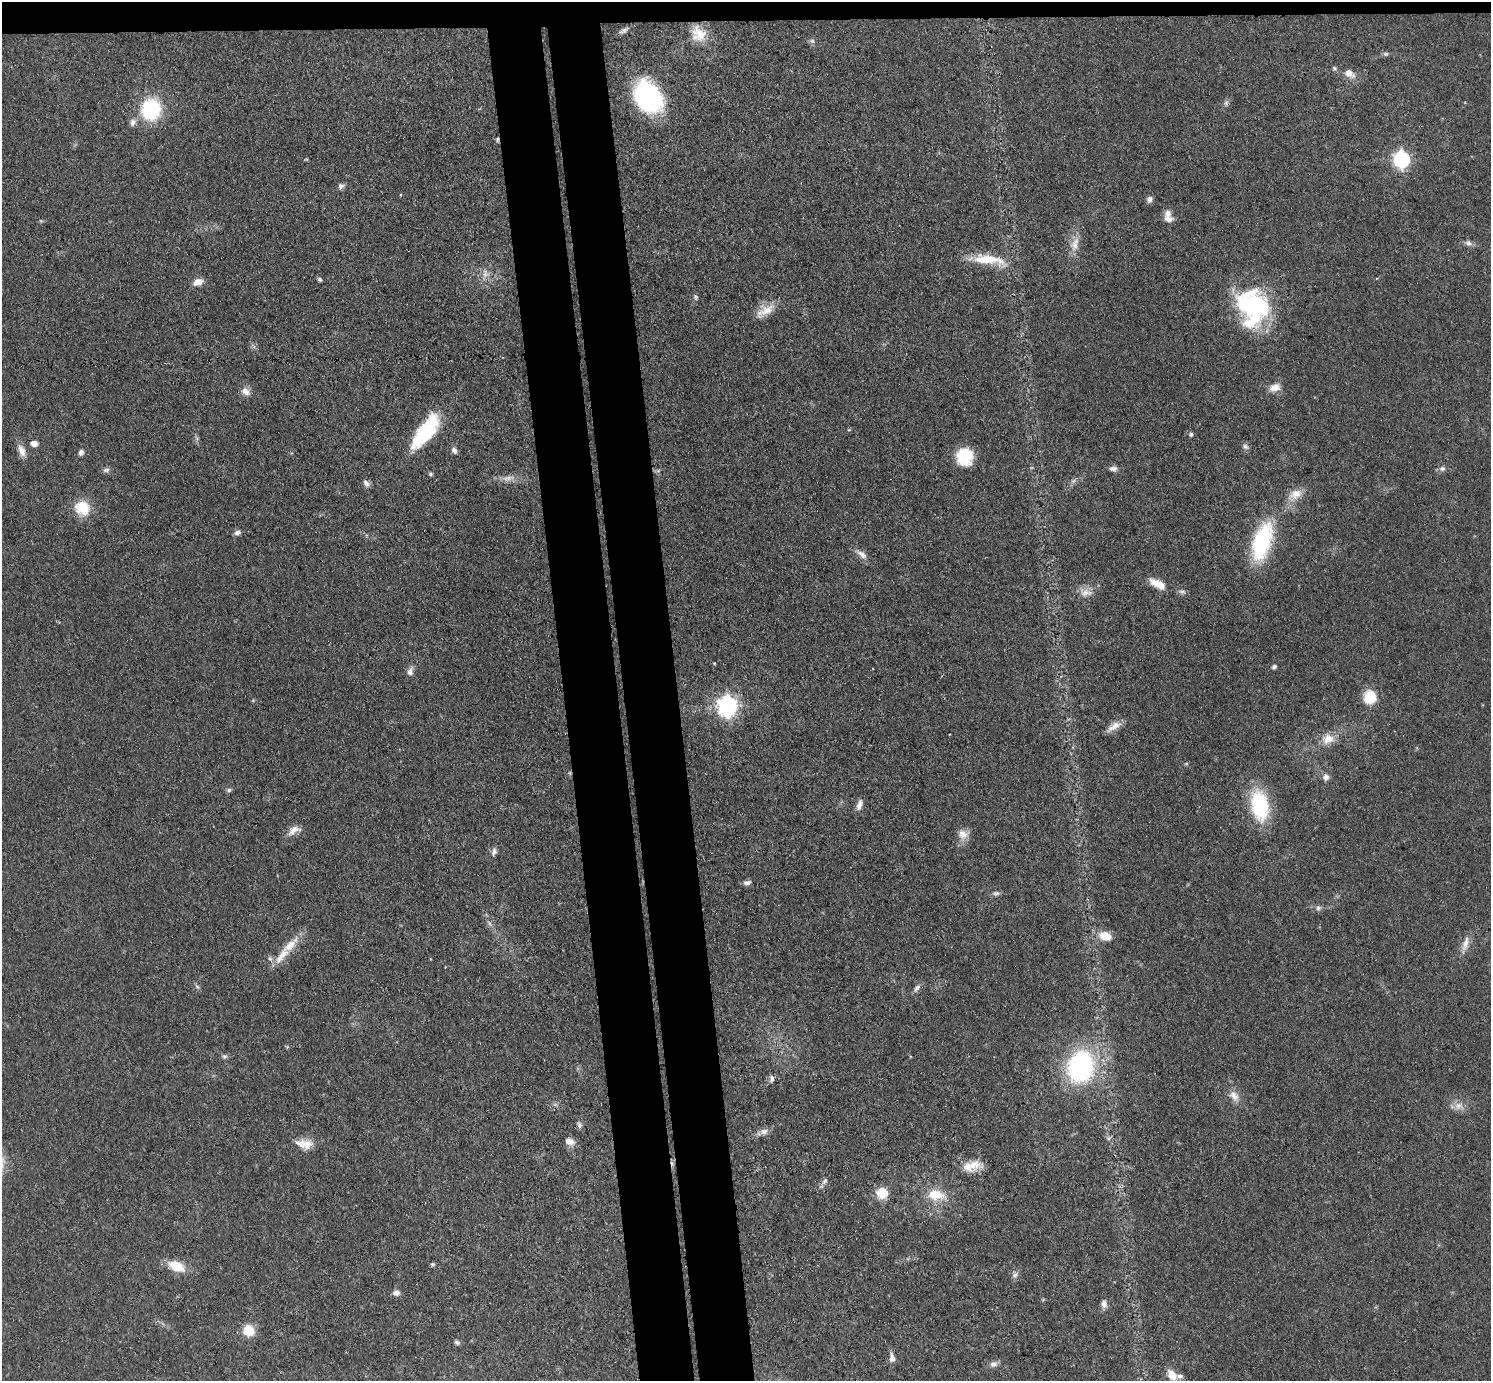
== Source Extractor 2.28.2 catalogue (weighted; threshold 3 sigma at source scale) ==
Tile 2 of 3 x 3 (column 2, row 1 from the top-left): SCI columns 1546-3034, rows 2890-4268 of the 4579 x 4505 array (HDU 1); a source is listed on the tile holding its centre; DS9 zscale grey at full resolution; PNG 1493 x 1383 px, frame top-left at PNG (2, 2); no overlay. Shown black and unused: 9% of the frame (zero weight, under 3 of 4 exposures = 5% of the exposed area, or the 3 px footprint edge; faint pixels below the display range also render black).
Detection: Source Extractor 2.28.2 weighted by HDU 2 'WHT'; one run over the whole footprint, this tile lists its part. Background 0.0693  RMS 0.0067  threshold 0.0303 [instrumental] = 3 sigma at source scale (4.5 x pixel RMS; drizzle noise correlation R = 1.50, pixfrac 1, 0.05/0.05 arcsec/px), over >= 5 px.
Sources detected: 98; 1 inside a brighter object's white glare — not listed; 2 inside a brighter listed object's ellipse — not listed separately; the other 95 listed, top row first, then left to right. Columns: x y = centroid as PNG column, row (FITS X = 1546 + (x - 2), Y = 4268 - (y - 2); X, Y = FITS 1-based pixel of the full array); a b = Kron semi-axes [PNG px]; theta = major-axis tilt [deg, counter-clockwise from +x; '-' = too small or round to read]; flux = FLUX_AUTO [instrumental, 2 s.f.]
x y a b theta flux
623 31 14 5 26 2.4
699 34 21 18 -54 14
812 41 6 6 - 1.6
1386 54 8 5 1 1.4
1334 68 5 5 - 1.1
1349 73 15 9 -34 6.6
648 97 29 21 -57 110
1226 103 9 6 -90 1.8
151 109 20 18 81 50
133 122 11 7 70 3
497 139 6 4 88 1.1
1402 159 7 7 - 190
341 186 8 7 - 2.1
1150 199 7 7 - 2.6
1168 217 15 10 -74 6
1469 243 10 8 -18 2.7
1075 244 21 10 73 8
988 259 44 12 -7 21
485 274 11 7 -87 4
320 279 6 4 -45 1.3
198 282 11 8 19 5.7
696 297 7 5 -68 1.3
1254 305 39 32 -23 88
765 311 30 11 31 10
1275 387 14 10 13 6.2
246 391 13 9 -40 4.5
425 431 40 15 54 56
1191 434 5 5 - 1.7
34 443 8 6 -9 4.6
1245 446 9 6 -33 2.1
454 450 8 6 -67 2.6
22 451 16 8 -68 5.4
81 452 7 6 - 2.3
964 457 19 18 - 21
1442 468 8 7 - 2.4
1113 469 10 7 2 2.8
106 470 10 6 8 2
430 474 5 5 - 1.2
508 478 19 7 8 5.3
366 483 11 6 -55 2.8
1295 495 22 13 33 9.3
82 508 17 15 -35 19
237 532 7 6 - 2.5
1262 542 37 16 74 68
861 554 19 8 -39 4.7
1158 584 19 8 -27 10
1182 591 10 5 -6 1.8
1086 592 19 10 -9 6.4
714 663 3 3 - 0.57
1274 666 5 4 - 2.1
410 672 11 8 84 3.2
1370 697 12 11 - 21
728 706 8 7 - 400
1114 726 20 8 33 5.8
1328 739 15 12 28 9.4
1326 777 8 7 - 3.4
229 790 6 6 - 1.3
859 805 15 7 71 3.7
1260 805 26 15 -80 61
294 830 18 10 28 5.5
963 834 13 12 - 6.5
494 852 12 6 77 2.3
747 883 9 5 5 2.5
996 893 10 6 2 1.9
1318 908 7 6 - 2
1105 936 13 9 -15 12
1465 944 22 8 75 6.1
290 946 28 10 45 14
197 987 7 5 -31 1.3
917 988 11 6 45 2.5
224 1056 7 6 - 1.5
1081 1066 27 22 76 110
772 1078 8 6 -85 2.6
1234 1096 16 10 -50 6
1459 1106 15 10 -13 5.8
579 1125 9 6 -80 1.9
764 1132 11 8 18 3.7
1109 1138 7 4 -90 1.3
569 1141 13 9 -27 4.4
304 1144 24 12 -10 9.7
971 1166 24 12 15 10
825 1181 11 6 54 2.6
1121 1186 6 5 - 1.5
882 1193 8 8 - 21
935 1195 24 14 -6 16
433 1264 6 5 - 1.1
176 1266 18 10 -24 15
1015 1275 8 7 - 2.3
396 1293 8 6 2 3.3
1104 1303 10 7 -87 3.6
248 1330 8 7 - 23
457 1342 7 5 -21 1.6
892 1358 11 7 -81 3.6
994 1364 10 7 13 2.9
1172 1375 15 10 -52 7.5
Overlapping masked pixels (flux is a lower limit): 2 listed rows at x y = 497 139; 1121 1186